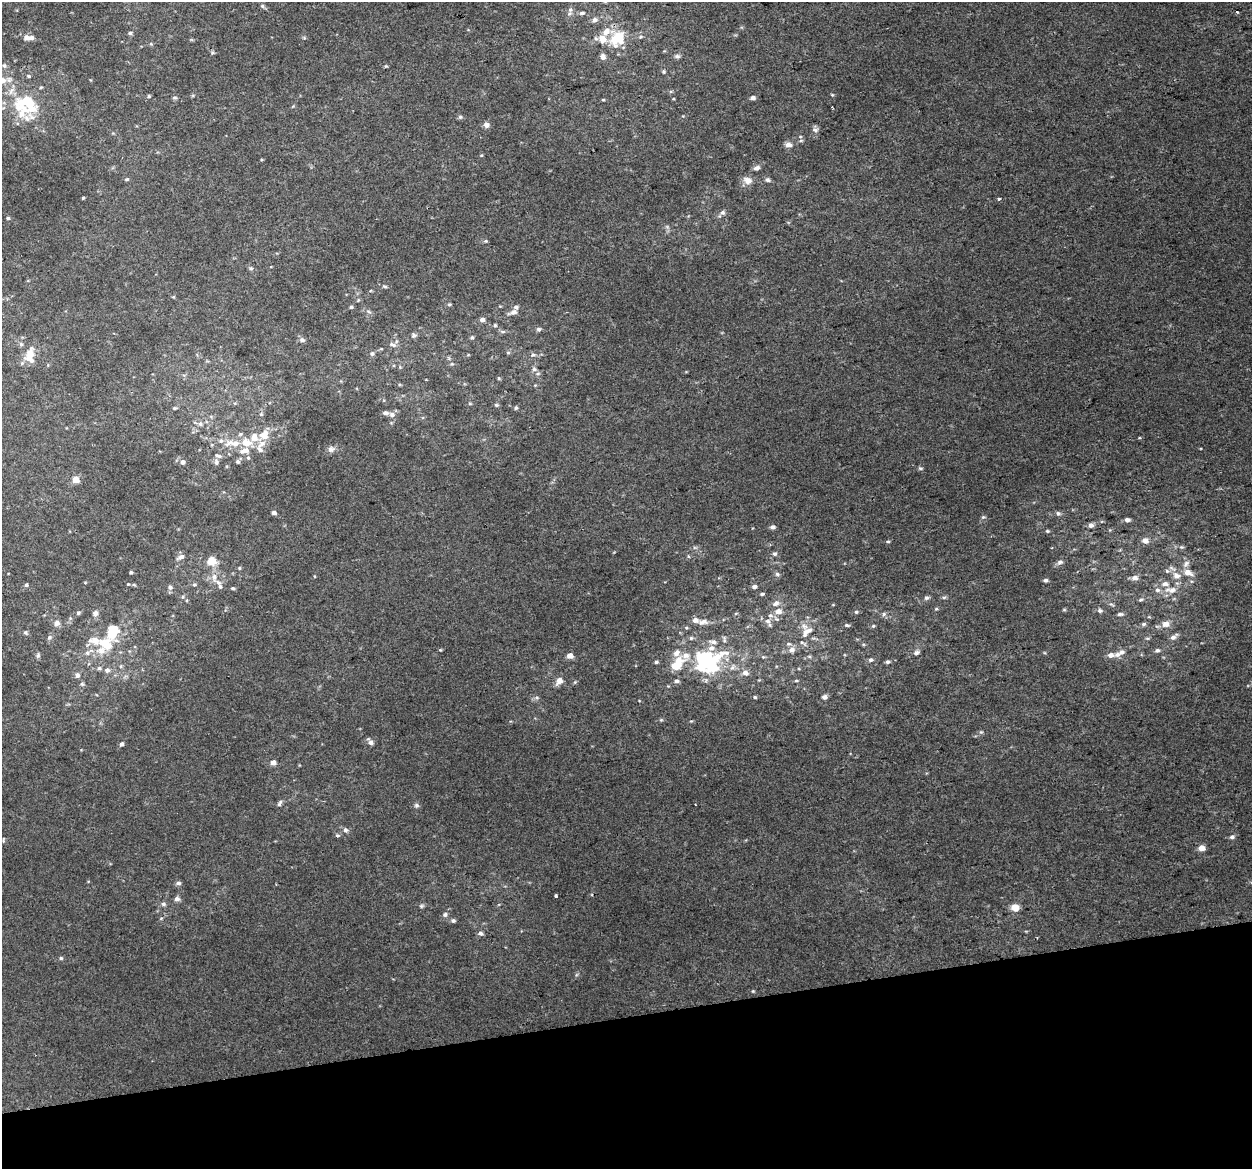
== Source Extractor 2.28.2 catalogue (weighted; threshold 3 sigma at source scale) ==
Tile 14 of 4 x 4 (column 2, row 4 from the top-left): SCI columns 1251-2500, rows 83-1249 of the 5001 x 4785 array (HDU 1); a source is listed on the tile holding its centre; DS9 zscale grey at full resolution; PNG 1254 x 1171 px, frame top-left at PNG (2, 2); no overlay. Shown black and unused: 13% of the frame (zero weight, under 2 of 3 exposures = <1% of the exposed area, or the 3 px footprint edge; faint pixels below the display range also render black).
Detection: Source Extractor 2.28.2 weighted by HDU 2 'WHT'; one run over the whole footprint, this tile lists its part. Background 0.00647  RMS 0.0062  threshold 0.028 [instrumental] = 3 sigma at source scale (4.5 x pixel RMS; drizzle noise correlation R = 1.50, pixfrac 1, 0.0396/0.0396 arcsec/px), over >= 5 px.
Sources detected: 230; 3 inside a brighter object's white glare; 1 cosmic-ray / hot-pixel residue — not listed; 33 inside a brighter listed object's ellipse — not listed separately; the other 193 listed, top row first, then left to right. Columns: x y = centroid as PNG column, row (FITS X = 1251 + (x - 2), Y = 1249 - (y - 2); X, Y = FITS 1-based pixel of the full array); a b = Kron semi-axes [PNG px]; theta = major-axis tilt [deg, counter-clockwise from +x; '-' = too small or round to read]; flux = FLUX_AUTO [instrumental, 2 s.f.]
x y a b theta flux
262 6 6 5 - 1.1
570 10 9 6 80 2.1
1237 12 4 3 - 0.59
582 13 6 5 - 1.7
594 20 7 5 20 2.7
130 33 5 5 - 1
29 38 14 6 -1 3.8
618 38 17 14 28 21
151 44 5 3 - 0.67
212 53 6 5 - 0.88
677 56 8 5 -1 1.5
603 57 7 6 - 3
4 66 6 5 - 1.1
663 72 5 5 - 0.88
28 76 5 4 - 0.73
3 80 7 7 - 3.3
41 87 4 3 - 0.72
832 95 4 4 - 0.65
149 96 4 4 - 0.79
174 98 7 3 0 0.83
753 98 4 4 - 2.4
603 100 4 4 - 0.59
21 102 22 18 -6 18
460 117 6 6 - 1.1
486 125 7 7 - 2.4
815 130 8 6 -2 1.9
788 144 7 6 - 3.1
481 155 5 3 - 0.52
757 168 8 5 16 2.2
127 179 6 4 13 0.94
747 180 11 9 -27 4.8
767 180 6 5 - 1.6
83 198 4 3 - 0.64
999 199 3 3 - 2.3
722 212 7 6 - 1.9
8 218 4 3 - 0.96
485 241 5 5 - 0.87
251 268 6 5 - 1.1
385 286 6 4 -19 0.94
449 305 5 5 - 0.91
351 307 5 4 - 1.1
369 312 6 4 -20 1
514 312 13 6 20 3
482 320 5 5 - 2.6
495 325 5 5 - 0.77
538 329 6 6 - 1.3
503 331 8 4 -8 1.2
414 335 7 7 - 1.4
472 337 5 4 - 1
302 340 7 5 -16 1.9
21 344 6 5 - 1.2
393 345 11 6 -22 2.6
30 353 12 9 79 7.3
508 353 6 4 1 0.79
372 354 7 6 - 1.6
533 355 7 6 - 1.6
22 363 6 5 - 1.1
452 364 6 5 - 0.97
400 367 5 5 - 0.74
534 369 7 5 -12 1.8
499 378 5 4 - 0.73
535 385 4 4 - 0.54
470 404 5 3 - 0.64
496 405 6 5 - 1
174 408 6 4 25 0.95
516 408 5 5 - 1
385 413 7 5 -11 2.3
392 414 6 6 - 2.5
200 424 7 6 - 1.8
240 434 6 5 - 1.1
264 435 16 12 54 8.5
233 443 28 9 0 11
331 449 9 8 - 2.6
260 450 11 6 -43 2.5
248 458 6 5 - 1.1
238 461 8 5 50 1.6
183 462 6 6 - 2.1
216 462 9 6 -79 1.7
920 468 7 4 -26 0.98
76 479 5 4 - 11
274 513 5 4 - 1.7
1058 513 7 5 -30 1.4
983 517 6 5 - 0.95
1127 520 6 5 - 2.1
1091 525 6 6 - 2.1
773 527 6 5 - 1.8
1047 531 5 4 - 0.79
888 541 5 3 - 0.7
1145 541 7 6 - 3.6
1181 547 6 5 - 1.1
775 554 6 6 - 1.5
181 557 11 6 26 2.6
212 561 11 10 - 7.9
1060 562 7 6 - 1.9
1186 564 10 7 67 3
239 568 5 4 - 0.71
131 572 4 3 - 0.95
1188 572 10 6 -25 6.4
777 574 6 6 - 1.3
1176 576 13 10 -19 5.8
214 577 17 7 -82 4.9
1134 578 7 6 - 3.8
1045 580 5 4 - 1.4
128 584 4 4 - 0.58
26 585 5 4 - 1.1
134 585 6 4 -3 0.76
194 585 5 5 - 0.95
754 586 6 5 - 1.6
170 587 6 6 - 1.9
233 588 5 4 - 0.95
1171 590 18 8 0 6.4
762 594 5 4 - 0.89
944 597 7 3 0 1
926 598 7 6 - 1.4
1141 600 6 4 20 1.1
776 603 12 7 36 2.8
936 609 5 4 - 0.72
1064 610 6 4 0 0.68
778 611 6 6 - 5.3
1100 611 7 5 -26 1.6
856 612 5 4 - 0.89
78 613 6 5 - 1.1
95 613 7 7 - 2.2
736 613 6 3 19 0.66
884 614 6 5 - 1.3
1120 614 8 4 2 1.5
768 621 9 8 - 3
703 622 15 7 9 4.2
57 623 7 7 - 2.8
1143 624 7 5 3 1.4
1165 624 8 6 6 5.1
847 625 7 4 -11 1.1
873 626 5 4 - 0.83
112 632 19 13 82 16
805 632 14 9 60 5.4
25 633 5 5 - 1.1
1173 637 11 6 36 2.7
49 638 7 6 - 1.5
691 638 5 5 - 1.1
1147 638 7 4 -1 0.88
724 639 11 5 88 1.8
713 642 11 6 -13 3
101 650 15 11 -2 7.1
440 650 4 3 - 0.62
792 650 8 7 - 2.8
1157 650 7 5 23 1.6
916 652 8 5 23 1.8
1121 652 9 7 24 2.6
38 655 7 5 80 1.2
686 655 21 14 38 11
1110 655 7 5 -2 3.8
570 656 5 5 - 5.1
809 656 6 3 -19 0.78
763 657 5 4 - 0.64
871 660 6 5 - 1.5
656 662 5 4 - 1
887 662 5 4 - 1.5
704 663 20 16 47 28
677 665 11 8 44 13
121 666 6 3 72 0.71
732 667 10 5 65 1.9
99 668 6 5 - 1.3
107 670 6 6 - 2
745 673 8 7 - 3.1
77 675 5 5 - 2.6
559 681 8 6 52 5.5
676 681 6 5 - 1.8
796 681 5 3 - 0.68
755 697 4 4 - 0.74
824 697 5 4 - 2.6
661 720 5 5 - 0.83
370 742 9 6 -50 2.5
121 744 5 4 - 1.9
273 762 5 5 - 3.8
279 803 9 5 66 1.6
416 805 7 5 0 1.3
695 805 3 2 - 0.71
345 830 7 6 - 1.9
337 836 5 4 - 1.2
1232 837 7 5 17 1.6
3 840 8 3 85 0.71
1201 848 5 4 - 7.6
178 883 6 5 - 1.7
555 896 3 3 - 3.9
177 899 6 6 - 2.2
163 904 6 6 - 1.5
421 906 7 5 15 1.1
1015 907 8 7 - 6.5
445 914 6 6 - 1.6
453 921 5 5 - 1.5
480 933 6 5 - 2
61 958 5 4 - 0.99
753 991 4 4 - 0.62
Isophote crosses this tile's border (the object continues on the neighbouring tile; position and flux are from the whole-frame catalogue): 1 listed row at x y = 3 80